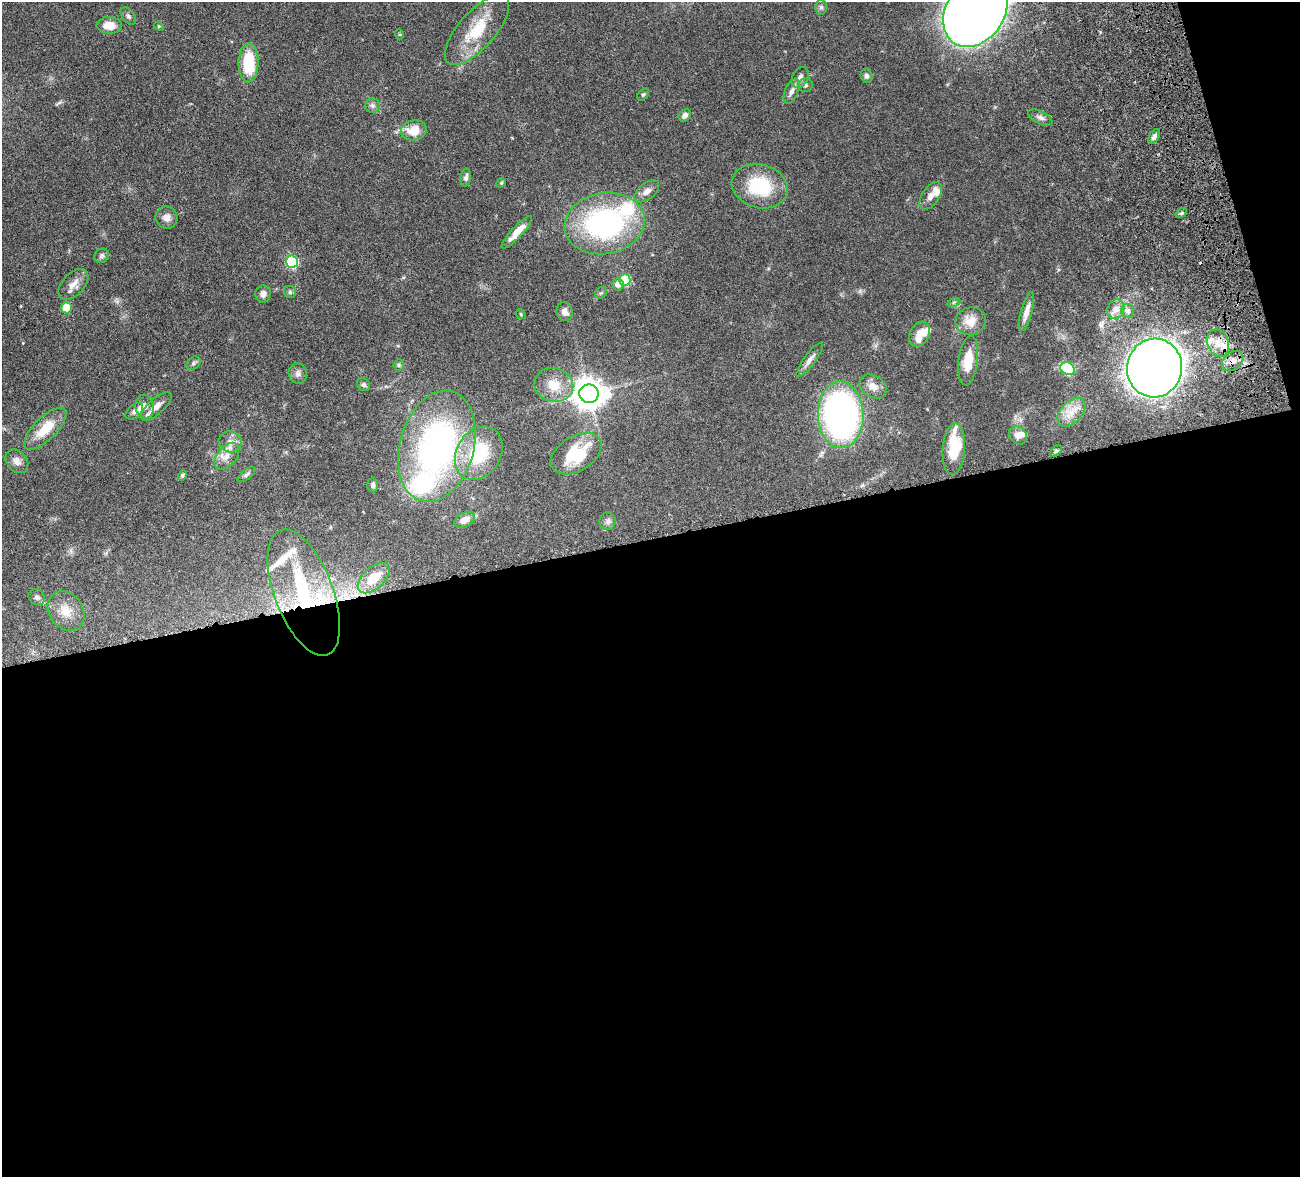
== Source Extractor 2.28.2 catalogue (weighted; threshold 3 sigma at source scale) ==
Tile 16 of 4 x 4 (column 4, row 4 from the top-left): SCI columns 4055-5352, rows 333-1507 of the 5510 x 5250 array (HDU 1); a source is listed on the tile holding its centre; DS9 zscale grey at full resolution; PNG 1302 x 1179 px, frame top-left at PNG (2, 2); each listed source drawn as its Kron ellipse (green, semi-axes under 4 px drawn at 4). Shown black and unused: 56% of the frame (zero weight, under 4 of 8 exposures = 8% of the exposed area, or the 3 px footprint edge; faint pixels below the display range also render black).
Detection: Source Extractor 2.28.2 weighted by HDU 2 'WHT'; one run over the whole footprint, this tile lists its part. Background 0.0863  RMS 0.0031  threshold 0.0127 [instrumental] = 3 sigma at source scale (4.09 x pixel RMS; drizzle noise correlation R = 1.36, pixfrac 0.8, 0.05/0.05 arcsec/px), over >= 5 px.
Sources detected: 96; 1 inside a brighter object's white glare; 1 cosmic-ray / hot-pixel residue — neither listed nor drawn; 13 inside a brighter listed object's ellipse — not listed separately; the other 81 listed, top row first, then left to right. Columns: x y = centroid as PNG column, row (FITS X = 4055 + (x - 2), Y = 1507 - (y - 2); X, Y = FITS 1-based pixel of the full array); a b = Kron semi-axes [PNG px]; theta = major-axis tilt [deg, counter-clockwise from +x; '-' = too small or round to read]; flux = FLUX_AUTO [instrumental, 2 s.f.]
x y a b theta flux
821 7 7 6 - 0.6
975 11 38 29 56 550
128 16 10 6 -53 0.67
109 25 12 8 -2 3.5
159 26 5 4 - 0.3
477 30 44 18 49 11
399 34 5 3 - 0.25
248 63 19 10 88 12
866 76 7 5 -73 0.62
800 78 11 7 63 1.4
805 85 7 7 - 0.73
792 91 13 6 66 1.4
643 94 7 5 48 0.41
373 106 7 7 - 0.86
685 115 7 5 43 1.1
1040 117 13 6 -26 1.1
414 130 13 10 11 5.3
1154 136 8 5 59 0.94
466 178 9 5 80 0.89
501 183 5 4 - 0.3
760 186 28 22 -15 15
647 191 14 8 37 1.8
931 196 15 8 56 2
1181 213 6 4 34 0.46
166 218 11 10 - 1.8
605 223 40 30 9 51
517 232 21 5 47 3.9
102 256 8 6 45 0.65
292 262 6 6 - 28
625 280 6 5 - 16
73 284 18 11 47 2.6
618 284 6 5 - 1.6
290 292 6 6 - 0.46
601 293 6 5 - 0.44
263 294 8 7 - 1.3
954 302 7 4 18 0.41
67 308 5 5 - 9.8
1116 309 10 8 66 2
1128 311 7 6 - 1.2
565 312 9 8 - 1.4
1026 312 20 5 74 2.1
521 314 5 4 - 0.31
971 321 15 14 - 3.9
919 334 13 9 61 2.5
1218 343 14 10 -70 3.5
810 359 21 5 54 1.6
968 360 25 9 83 5.7
1233 361 12 8 40 2.2
193 363 8 5 42 0.7
399 365 6 5 - 0.47
1155 368 29 27 80 290
1067 369 7 6 - 16
298 374 10 9 - 1.2
364 385 7 6 - 0.64
554 385 20 16 -15 5.4
873 386 14 11 -32 2.5
589 394 9 9 - 460
156 406 19 8 43 2.5
145 407 12 9 -83 2.2
134 411 10 6 39 1.1
1071 412 17 10 47 3.6
841 415 33 23 -88 95
45 429 27 11 45 7
1018 435 10 8 -47 1.7
230 442 11 10 - 2.1
437 446 57 37 74 80
954 449 25 11 86 9.5
1056 451 7 4 45 0.49
479 453 28 22 58 16
576 454 28 17 31 12
227 456 16 9 49 2.6
17 461 13 10 -50 1.6
247 474 10 5 38 0.74
182 475 5 4 - 0.42
373 485 7 5 89 0.64
464 520 11 7 30 2.2
608 521 9 8 - 1.1
374 578 19 11 42 6.3
304 593 67 29 -69 34
37 597 8 7 - 0.9
66 611 21 17 -55 4.6
Overlapping masked pixels (flux is a lower limit): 3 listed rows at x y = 1233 361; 1155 368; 304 593
Isophote crosses this tile's border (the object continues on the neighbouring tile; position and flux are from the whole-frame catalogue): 1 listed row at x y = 975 11